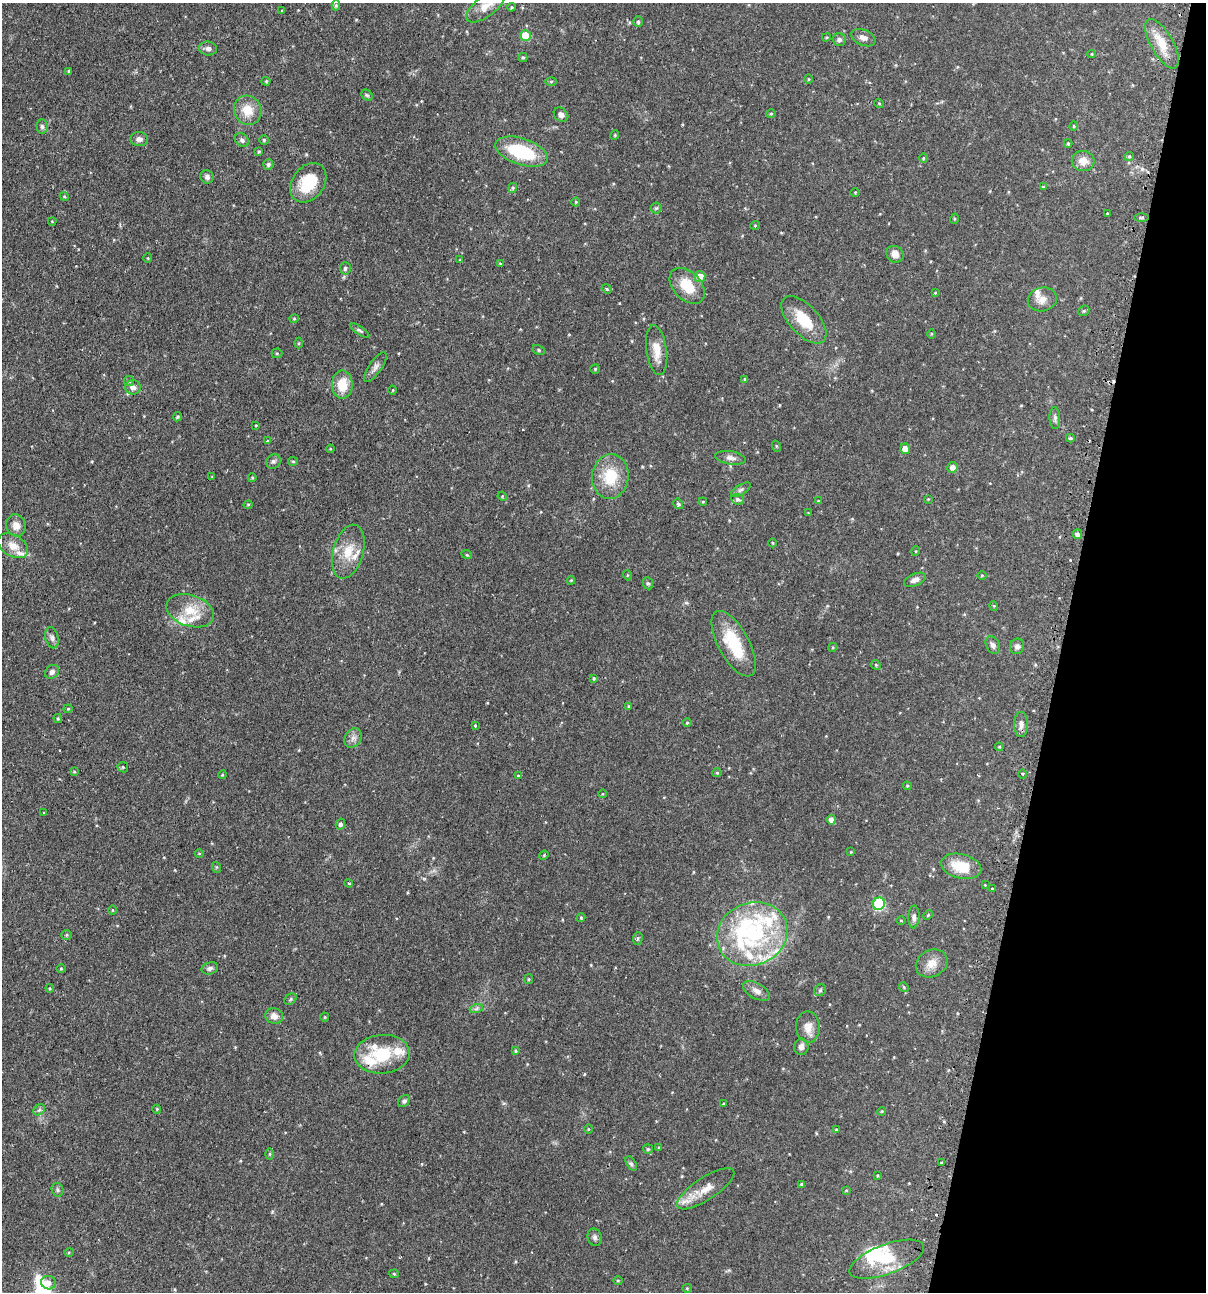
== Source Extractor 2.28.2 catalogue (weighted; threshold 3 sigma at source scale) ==
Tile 8 of 4 x 4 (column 4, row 2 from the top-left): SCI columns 3765-4968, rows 2613-3902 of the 5246 x 5226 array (HDU 1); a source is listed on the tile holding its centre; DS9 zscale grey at full resolution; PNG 1208 x 1294 px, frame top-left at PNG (2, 3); each listed source drawn as its Kron ellipse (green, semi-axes under 4 px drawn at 4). Shown black and unused: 12% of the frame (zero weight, under 2 of 3 exposures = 4% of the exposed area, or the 3 px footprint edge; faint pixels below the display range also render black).
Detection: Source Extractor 2.28.2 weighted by HDU 2 'WHT'; one run over the whole footprint, this tile lists its part. Background 0.089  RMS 0.0054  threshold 0.0243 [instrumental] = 3 sigma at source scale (4.5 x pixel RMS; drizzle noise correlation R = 1.50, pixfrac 1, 0.05/0.05 arcsec/px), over >= 5 px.
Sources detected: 223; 2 inside a brighter object's white glare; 7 cosmic-ray / hot-pixel residue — neither listed nor drawn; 18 inside a brighter listed object's ellipse — not listed separately; the other 196 listed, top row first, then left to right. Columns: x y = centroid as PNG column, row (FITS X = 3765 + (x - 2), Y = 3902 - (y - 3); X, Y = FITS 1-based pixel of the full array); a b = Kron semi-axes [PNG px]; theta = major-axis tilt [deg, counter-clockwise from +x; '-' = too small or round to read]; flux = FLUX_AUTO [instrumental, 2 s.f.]
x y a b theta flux
336 5 5 4 - 0.64
486 6 23 10 37 6.3
511 7 4 3 - 0.57
282 11 3 3 - 0.41
638 22 5 5 - 0.98
525 35 5 5 - 13
826 37 4 3 - 0.54
863 38 12 7 -23 2.7
839 40 6 6 - 1.6
1162 44 28 11 -61 9.8
208 48 9 7 -6 1.9
1092 54 4 3 - 0.4
523 57 4 4 - 0.64
69 71 4 3 - 0.62
808 79 4 3 - 0.47
266 81 4 4 - 0.58
551 82 6 4 1 0.55
367 95 6 5 - 0.79
879 103 5 3 - 0.4
248 110 15 13 -65 8.9
771 114 4 4 - 0.55
561 115 8 6 -43 2.1
42 126 7 5 -88 1.1
1074 126 4 4 - 0.53
615 135 5 3 - 0.45
139 139 9 7 -6 2
242 140 8 6 -40 1.4
264 140 5 5 - 0.68
1068 143 4 3 - 0.65
259 152 4 3 - 0.61
521 152 27 13 -18 30
1129 156 5 4 - 0.61
923 158 5 3 - 0.44
1083 161 11 10 - 5.7
268 164 5 5 - 1.2
207 177 7 6 - 1.5
308 183 21 16 53 18
1043 187 4 3 - 0.48
513 188 5 4 - 0.72
855 192 4 3 - 0.39
64 196 5 3 - 0.5
576 202 4 4 - 0.5
656 208 5 5 - 0.79
1107 213 3 2 - 0.54
1142 217 7 3 1 0.75
954 219 5 3 - 0.47
52 221 4 2 - 0.35
755 225 5 3 - 0.4
895 254 9 8 - 3.6
148 258 4 4 - 0.51
460 260 3 3 - 0.57
500 264 4 3 - 0.5
345 268 6 5 - 1.3
700 277 5 5 - 7.6
687 286 21 14 -46 13
607 289 5 4 - 0.82
935 293 3 3 - 0.39
1042 299 14 12 14 4.4
1084 311 6 5 - 0.65
294 319 4 4 - 0.59
804 320 29 14 -47 16
360 330 11 4 -33 1.1
931 334 5 3 - 0.51
298 343 5 3 - 0.51
539 350 6 4 -28 0.74
657 350 25 10 -82 6.8
277 353 5 5 - 0.65
375 367 17 6 56 2.4
595 369 5 4 - 0.57
745 379 4 3 - 0.47
129 381 5 5 - 0.84
342 385 14 10 90 11
133 387 8 7 - 2.4
393 390 4 3 - 0.36
177 417 5 4 - 0.83
1055 418 11 5 -88 1.5
256 425 3 2 - 0.33
1070 438 4 3 - 0.7
267 441 4 3 - 0.38
776 446 5 3 - 0.52
330 449 4 3 - 0.43
905 449 5 5 - 4.8
731 458 15 6 -9 2.5
273 461 8 7 - 1.4
293 461 5 4 - 0.7
952 467 5 5 - 2.9
610 476 22 18 83 17
212 477 4 3 - 0.46
252 478 4 3 - 0.53
741 490 11 5 30 1.3
502 496 5 4 - 0.53
738 499 6 5 - 1.2
928 499 4 4 - 0.37
818 501 3 3 - 0.51
703 502 4 4 - 0.48
678 504 5 4 - 0.96
248 505 4 4 - 0.56
808 513 4 3 - 0.34
16 526 11 9 -74 4
1077 534 5 4 - 1.8
773 543 4 3 - 0.45
13 546 16 10 -31 5.8
916 551 5 3 - 0.48
348 552 28 15 74 11
467 555 5 3 - 0.55
627 575 5 3 - 0.44
982 575 5 3 - 0.46
571 580 4 4 - 0.5
915 580 11 6 23 2.1
648 583 6 5 - 0.85
994 606 5 3 - 0.44
190 611 24 15 -18 12
52 638 11 6 -73 1.8
734 644 36 15 -61 22
993 645 9 6 -65 1.8
1017 646 8 7 - 1.9
833 647 4 3 - 0.49
876 665 5 4 - 0.59
52 672 8 6 42 1.9
594 678 4 3 - 0.58
629 706 4 3 - 0.52
68 709 4 4 - 0.59
58 718 4 4 - 0.7
687 723 5 3 - 0.5
1021 724 12 7 90 2.6
475 726 4 3 - 0.7
353 738 10 8 57 2.4
999 747 4 4 - 0.54
123 767 5 5 - 0.78
74 772 4 4 - 0.53
717 773 4 4 - 0.66
1023 774 5 3 - 0.63
222 775 4 3 - 0.5
518 776 4 4 - 0.54
907 786 4 4 - 0.54
603 794 4 3 - 0.38
44 813 3 3 - 0.43
831 820 4 4 - 3.2
340 824 5 4 - 1.4
851 852 4 4 - 0.44
199 853 4 3 - 0.42
544 855 5 3 - 0.47
961 866 20 12 -14 14
216 867 5 3 - 0.45
349 883 4 3 - 0.9
985 885 3 3 - 0.33
992 889 3 3 - 1.2
879 904 6 6 - 45
112 910 5 3 - 0.44
928 915 5 3 - 0.58
914 917 11 5 87 1.8
581 918 4 3 - 0.56
901 920 4 3 - 0.39
752 934 36 31 23 50
67 935 5 4 - 0.71
638 938 6 5 - 0.89
932 963 16 13 28 5.7
61 968 5 3 - 0.5
210 968 8 6 16 1.4
529 979 5 4 - 0.57
904 987 5 4 - 0.61
50 988 4 3 - 0.51
820 990 6 5 - 0.84
756 991 15 7 -29 3
291 999 7 5 37 0.76
476 1009 7 4 19 0.94
274 1016 9 8 - 3.2
325 1017 4 4 - 0.48
808 1027 15 12 -87 4.9
801 1047 8 7 - 2.1
516 1051 4 3 - 0.68
382 1054 28 19 4 23
404 1101 7 5 44 1.1
723 1104 3 3 - 0.45
157 1109 4 4 - 0.53
39 1110 6 5 - 1.1
882 1111 4 3 - 0.47
588 1129 5 3 - 0.41
836 1130 4 4 - 0.44
659 1148 4 3 - 0.48
648 1149 4 4 - 0.77
270 1154 5 3 - 0.56
631 1163 8 4 -57 1
941 1163 3 3 - 1.6
877 1176 4 3 - 0.47
802 1185 4 4 - 0.92
706 1189 33 11 33 8.7
57 1190 7 6 - 1.1
846 1190 4 4 - 0.44
595 1237 9 7 -75 1.5
69 1252 4 3 - 0.45
887 1259 39 15 20 18
394 1274 5 4 - 0.55
618 1280 5 3 - 0.48
48 1283 7 6 - 2.3
687 1288 4 4 - 0.49
Isophote crosses this tile's border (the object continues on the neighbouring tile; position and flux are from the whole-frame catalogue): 1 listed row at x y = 486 6